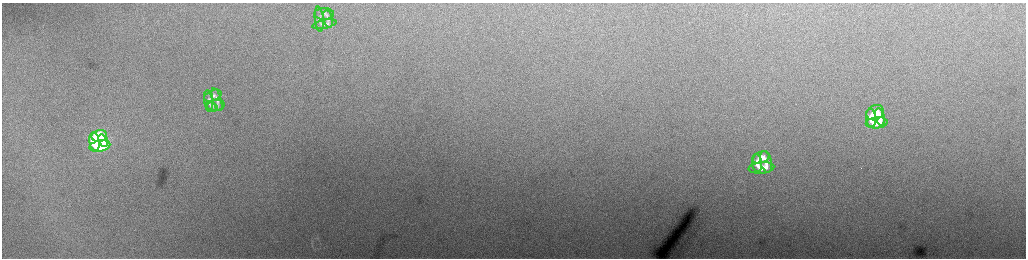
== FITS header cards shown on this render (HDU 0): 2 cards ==
NAXIS1  =                 2048 /fastest changing axis
NAXIS2  =                  512 /next to fastest changing axis

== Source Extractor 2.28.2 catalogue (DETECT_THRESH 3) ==
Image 2048 x 512 px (HDU 0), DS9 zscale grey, zoomed out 1/2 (1 PNG px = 2 x 2 image px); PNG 1028 x 260 px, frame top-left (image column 1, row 511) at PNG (2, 3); each listed source drawn as its Kron ellipse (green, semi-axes under 4 px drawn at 4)
Background 211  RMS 3.5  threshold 10.5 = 3 sigma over >= 5 px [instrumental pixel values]
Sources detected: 22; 1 cannot appear on this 1/2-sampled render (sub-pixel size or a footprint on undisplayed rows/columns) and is neither listed nor drawn; the other 21 listed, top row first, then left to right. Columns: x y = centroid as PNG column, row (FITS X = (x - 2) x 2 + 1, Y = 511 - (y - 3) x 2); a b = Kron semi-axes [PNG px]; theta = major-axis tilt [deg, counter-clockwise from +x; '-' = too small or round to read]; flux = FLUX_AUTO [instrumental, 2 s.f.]
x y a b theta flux
324 14 10 6 1 2500
319 19 12 4 -84 2500
328 19 9 4 -79 1700
324 24 12 4 11 2600
213 96 9 5 23 2800
217 100 12 4 -73 2500
209 101 11 4 -81 2700
216 105 9 5 9 2500
212 106 6 4 -36 1700
875 113 9 7 29 15000
880 117 9 4 -76 9400
871 118 9 5 -84 13000
877 123 11 5 6 17000
99 136 8 6 13 45000
103 141 6 4 -69 33000
94 142 9 5 -81 47000
100 146 10 5 11 61000
761 158 8 5 24 7800
766 162 11 5 -76 6300
757 163 9 5 -82 6900
761 168 13 5 5 9200
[1 sub-pixel or undisplayed-footprint detection neither listed nor drawn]